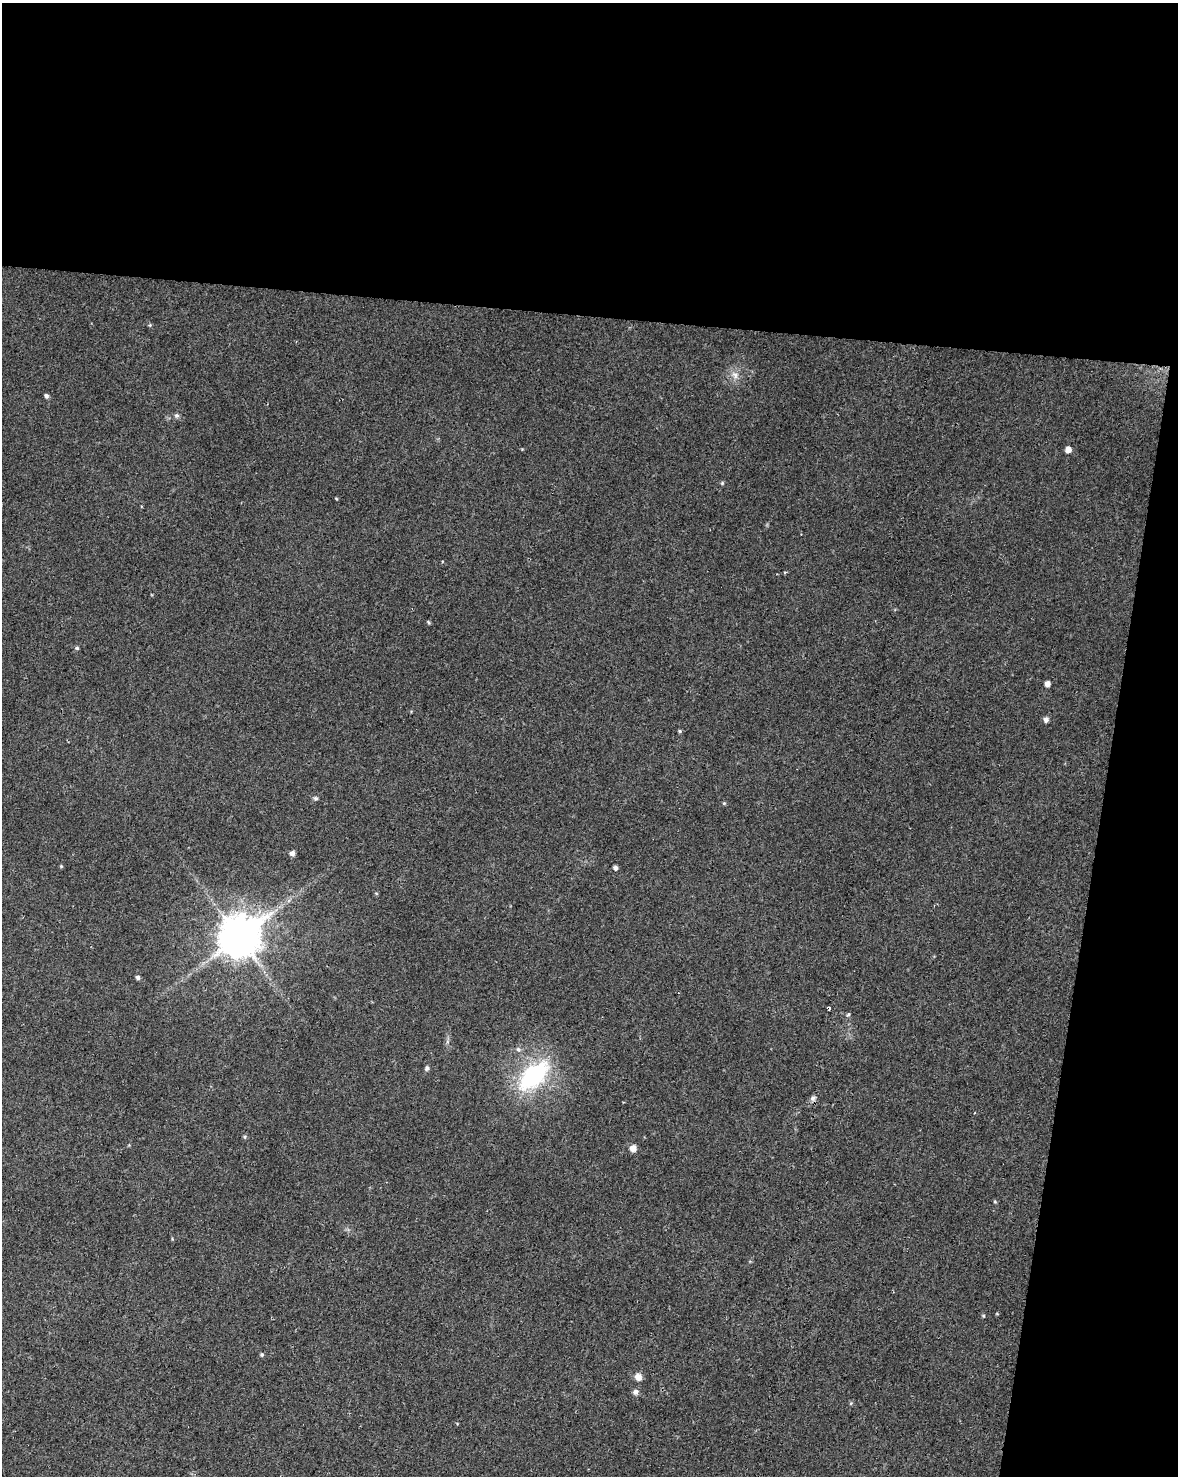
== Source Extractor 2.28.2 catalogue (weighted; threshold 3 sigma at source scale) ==
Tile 4 of 4 x 3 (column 4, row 1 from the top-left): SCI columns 3539-4714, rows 3234-4707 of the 4715 x 4936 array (HDU 1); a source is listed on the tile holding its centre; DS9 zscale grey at full resolution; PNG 1180 x 1478 px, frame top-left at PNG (2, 3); no overlay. Shown black and unused: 27% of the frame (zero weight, under 2 of 3 exposures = <1% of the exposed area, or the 3 px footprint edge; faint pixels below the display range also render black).
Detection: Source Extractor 2.28.2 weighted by HDU 2 'WHT'; one run over the whole footprint, this tile lists its part. Background 0.0562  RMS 0.0069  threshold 0.0308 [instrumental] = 3 sigma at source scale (4.5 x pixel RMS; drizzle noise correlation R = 1.50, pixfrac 1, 0.0396/0.0396 arcsec/px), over >= 5 px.
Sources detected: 33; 2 cosmic-ray / hot-pixel residue — not listed; the other 31 listed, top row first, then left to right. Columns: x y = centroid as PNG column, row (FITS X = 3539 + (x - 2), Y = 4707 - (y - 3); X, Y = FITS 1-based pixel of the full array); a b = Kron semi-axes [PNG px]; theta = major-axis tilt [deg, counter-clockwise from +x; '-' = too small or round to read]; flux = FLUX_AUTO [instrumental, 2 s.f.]
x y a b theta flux
735 375 12 8 -58 4.4
46 396 5 4 - 1.6
176 416 6 6 - 1.5
1068 450 6 6 - 3.7
722 483 5 4 - 0.79
336 498 5 3 - 0.56
785 572 4 3 - 0.84
428 622 5 4 - 0.83
77 648 5 4 - 1
1047 684 5 5 - 2.9
1046 720 7 6 - 2.1
680 731 5 4 - 0.86
315 798 6 5 - 1.3
724 803 6 4 -1 0.79
292 853 5 5 - 2.7
61 866 5 4 - 0.69
615 868 5 4 - 2.1
376 893 5 3 - 0.59
239 937 13 12 - 2000
138 977 5 4 - 1.5
848 1014 3 3 - 4.8
518 1049 6 6 - 1.6
427 1068 6 5 - 1.6
534 1076 43 23 43 72
813 1098 7 6 - 2.2
245 1137 6 4 -89 0.89
633 1148 7 6 - 4.5
995 1202 5 3 - 0.71
262 1355 5 5 - 1.1
638 1377 7 7 - 5.1
636 1392 7 7 - 2.3